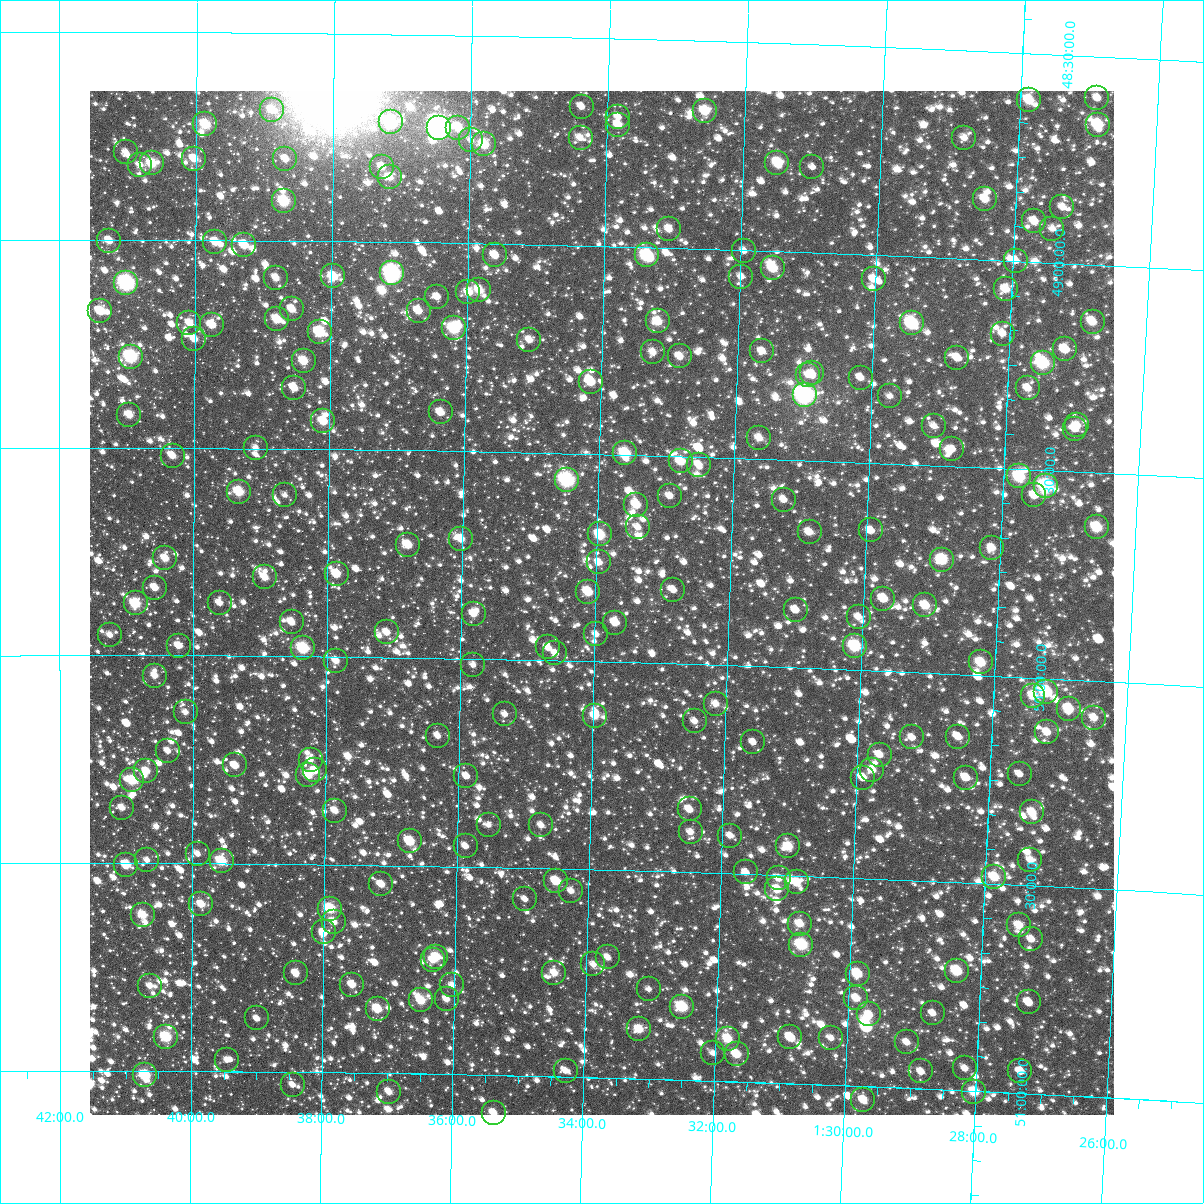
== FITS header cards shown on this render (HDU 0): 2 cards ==
NAXIS1  =                 1024
NAXIS2  =                 1024

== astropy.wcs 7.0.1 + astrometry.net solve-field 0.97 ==
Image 1024 x 1024 px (HDU 0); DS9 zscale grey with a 90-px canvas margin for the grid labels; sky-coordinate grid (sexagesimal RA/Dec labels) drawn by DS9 from the SOLVED WCS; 239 Tycho-2 reference stars matched to detected sources circled (green)
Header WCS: RA---TAN-SIP/DEC--TAN-SIP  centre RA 01:33:54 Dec +49:51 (23.48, +49.86 deg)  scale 8.66 arcsec/px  FOV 147.9' x 147.9'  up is +179 deg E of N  parity flipped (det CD > 0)
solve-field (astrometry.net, Tycho-2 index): VERIFIED the header's WCS against the Tycho-2 star catalogue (verified at 6 index scales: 6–239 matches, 0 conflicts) and refined it, rather than solving blind
Solved WCS: RA---TAN-SIP/DEC--TAN-SIP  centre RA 01:33:54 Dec +49:51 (23.48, +49.86 deg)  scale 8.66 arcsec/px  FOV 147.9' x 147.9'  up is +179 deg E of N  parity flipped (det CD > 0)
The solver's refit moves the header's centre by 0.39 arcsec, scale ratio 1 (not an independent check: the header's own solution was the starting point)
Tycho-2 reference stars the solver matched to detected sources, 239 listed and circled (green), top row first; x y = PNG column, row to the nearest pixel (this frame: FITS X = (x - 90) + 1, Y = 1024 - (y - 91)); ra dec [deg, ICRS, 3 dp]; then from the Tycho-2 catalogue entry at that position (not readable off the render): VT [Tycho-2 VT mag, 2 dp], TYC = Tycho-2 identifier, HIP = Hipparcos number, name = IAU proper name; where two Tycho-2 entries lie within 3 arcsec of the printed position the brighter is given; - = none
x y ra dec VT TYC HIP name
1097 98 21.720 +48.600 11.44 3269-629-1 - -
1029 100 21.969 +48.611 9.60 3269-907-1 6829 -
582 107 23.595 +48.665 11.17 3282-434-1 - -
272 110 24.723 +48.685 10.51 3282-558-1 - -
705 111 23.145 +48.668 9.74 3282-240-1 - -
618 117 23.461 +48.688 11.32 3282-1096-1 - -
391 122 24.290 +48.712 8.85 3282-1298-1 7540 -
205 124 24.966 +48.722 9.28 3282-406-1 - -
618 125 23.461 +48.707 10.76 3282-748-1 - -
1098 125 21.714 +48.663 9.28 3269-378-1 - -
439 128 24.113 +48.723 6.35 3282-2270-1 7493 -
458 128 24.043 +48.722 10.25 3282-366-1 - -
581 138 23.595 +48.741 10.97 3282-70-1 - -
964 138 22.198 +48.709 11.33 3269-779-1 - -
471 140 23.996 +48.751 11.30 3286-207-1 - -
484 144 23.948 +48.761 9.53 3286-216-1 - -
126 152 25.255 +48.789 11.55 3286-609-1 - -
194 159 25.006 +48.805 10.25 3286-516-1 - -
285 159 24.672 +48.803 10.81 3286-342-1 - -
152 163 25.161 +48.816 9.41 3286-288-1 - -
777 163 22.875 +48.787 9.71 3286-2289-1 - -
140 165 25.203 +48.821 11.05 3286-477-1 - -
382 167 24.319 +48.819 10.41 3286-528-1 - -
812 167 22.747 +48.794 11.61 3286-2295-1 - -
390 177 24.291 +48.844 10.53 3286-87-1 - -
985 199 22.112 +48.855 10.35 3273-1336-1 - -
284 201 24.676 +48.905 9.03 3286-627-1 - -
1062 207 21.828 +48.866 11.22 3273-1293-1 - -
1034 221 21.929 +48.903 10.72 3273-858-1 - -
669 229 23.265 +48.955 10.88 3286-2089-1 - -
1052 229 21.861 +48.918 11.36 3273-1224-1 - -
109 241 25.315 +49.002 10.28 3287-1014-1 - -
215 242 24.926 +49.004 10.02 3286-2033-1 - -
244 245 24.820 +49.011 9.97 3286-1825-1 - -
744 251 22.987 +49.001 11.58 3286-1873-1 - -
495 255 23.900 +49.027 10.27 3286-1981-1 - -
647 255 23.342 +49.019 8.65 3286-1841-1 - -
1016 261 21.990 +49.000 10.68 3273-1213-1 - -
773 268 22.879 +49.040 9.50 3286-2132-1 - -
392 273 24.276 +49.076 7.62 3286-1551-1 7536 -
333 276 24.493 +49.085 9.48 3286-1765-1 - -
741 277 22.996 +49.063 11.15 3286-1749-1 - -
276 278 24.703 +49.089 10.51 3286-1669-1 - -
874 279 22.508 +49.058 11.01 3286-2221-1 - -
126 283 25.253 +49.104 7.46 3286-1823-1 7855 -
1006 289 22.022 +49.069 10.26 3273-988-1 - -
479 290 23.955 +49.112 9.99 3286-1593-1 - -
468 292 23.995 +49.117 10.14 3286-1567-1 - -
437 297 24.109 +49.130 11.06 3286-1968-1 - -
292 309 24.643 +49.165 10.31 3286-1631-1 - -
100 311 25.351 +49.171 10.20 3287-2072-1 - -
419 311 24.177 +49.164 10.56 3286-1315-1 - -
277 319 24.698 +49.189 9.75 3286-1335-1 - -
658 321 23.296 +49.177 10.04 3286-1440-1 - -
1093 322 21.697 +49.138 10.68 3273-816-1 - -
189 323 25.021 +49.199 10.86 3286-1465-1 - -
912 323 22.361 +49.161 8.69 3273-629-1 6945 -
212 325 24.937 +49.204 10.12 3286-2046-1 - -
454 328 24.046 +49.205 8.94 3286-1431-1 - -
320 332 24.540 +49.219 9.09 3286-1645-1 - -
1003 334 22.026 +49.176 10.85 3273-767-1 - -
194 339 25.001 +49.238 10.56 3286-1958-1 - -
529 340 23.767 +49.229 10.69 3286-1984-1 - -
1065 349 21.794 +49.207 10.20 3273-450-1 - -
762 351 22.909 +49.241 10.69 3286-2006-1 - -
653 352 23.311 +49.251 10.64 3286-1648-1 - -
680 356 23.212 +49.259 10.48 3286-1129-1 - -
131 357 25.235 +49.281 8.13 3286-1762-1 7850 -
957 358 22.189 +49.239 10.58 3273-1231-1 - -
304 361 24.598 +49.289 9.81 3286-1990-1 - -
1043 363 21.873 +49.242 8.82 3273-909-1 - -
812 373 22.722 +49.290 11.06 3286-2213-1 - -
808 375 22.736 +49.294 11.12 3286-2114-1 - -
861 378 22.542 +49.296 10.87 3286-2206-1 - -
591 382 23.537 +49.326 9.93 3286-1597-1 - -
294 388 24.632 +49.354 10.24 3286-1644-1 - -
1028 388 21.925 +49.305 10.78 3273-1275-1 - -
805 395 22.746 +49.343 6.99 3286-2270-1 7057 -
890 396 22.431 +49.338 10.97 3273-787-1 - -
441 412 24.090 +49.408 10.44 3286-671-1 - -
129 415 25.241 +49.421 10.27 3286-897-1 - -
323 421 24.523 +49.433 9.88 3286-1907-1 - -
1077 425 21.736 +49.389 10.69 3273-1162-1 - -
934 426 22.265 +49.405 11.28 3273-82-1 - -
1075 429 21.744 +49.397 11.28 3273-1056-1 - -
759 438 22.909 +49.450 10.71 3286-847-1 - -
256 448 24.772 +49.500 11.45 3286-509-1 - -
952 449 22.193 +49.459 10.96 3273-1241-1 - -
625 453 23.404 +49.496 9.10 3286-1547-1 - -
173 456 25.080 +49.519 10.52 3286-1415-1 - -
681 461 23.196 +49.512 9.99 3286-1660-1 - -
699 465 23.129 +49.519 10.84 3286-715-1 - -
1019 476 21.941 +49.518 9.07 3273-1038-1 - -
567 480 23.616 +49.564 8.00 3286-593-1 7335 -
1046 486 21.840 +49.538 8.31 3273-350-1 6787 -
239 492 24.833 +49.605 9.36 3286-1682-1 - -
285 495 24.663 +49.612 12.08 3286-2000-1 - -
1034 495 21.881 +49.562 10.66 3273-117-1 - -
670 496 23.234 +49.597 11.10 3286-1458-1 - -
784 500 22.810 +49.596 11.08 3286-2142-1 - -
636 505 23.357 +49.619 9.83 3286-227-1 - -
638 527 23.349 +49.674 11.18 3286-1840-1 - -
1097 527 21.644 +49.631 9.30 3273-573-1 - -
871 530 22.483 +49.663 10.86 3273-473-1 - -
810 532 22.710 +49.672 10.62 3286-2144-1 - -
600 534 23.489 +49.693 9.47 3286-2097-1 - -
461 539 24.005 +49.712 10.23 3286-687-1 7452 -
408 545 24.203 +49.728 10.02 3286-663-1 - -
992 548 22.030 +49.692 10.58 3273-1139-1 - -
165 558 25.106 +49.766 10.26 3286-422-1 - -
942 560 22.213 +49.726 9.19 3273-711-1 - -
599 562 23.489 +49.761 11.18 3286-1830-1 - -
337 574 24.466 +49.800 9.81 3286-703-1 - -
265 577 24.734 +49.811 10.45 3286-851-1 - -
155 588 25.143 +49.837 10.68 3286-963-1 - -
673 590 23.211 +49.821 11.16 3286-2044-1 - -
588 592 23.527 +49.833 10.07 3286-350-1 - -
883 599 22.426 +49.825 10.17 3273-940-1 - -
136 603 25.215 +49.875 10.02 3286-2300-1 7841 -
220 603 24.902 +49.872 10.76 3286-853-1 - -
925 605 22.269 +49.838 9.84 3273-165-1 - -
796 610 22.752 +49.860 10.61 3286-2209-1 - -
474 614 23.953 +49.891 10.61 3286-1986-1 - -
859 617 22.516 +49.872 11.24 3286-2220-1 - -
292 622 24.633 +49.918 10.97 3286-1584-1 - -
615 623 23.423 +49.905 10.21 3286-1989-1 - -
387 632 24.276 +49.939 10.89 3286-705-1 - -
596 634 23.494 +49.934 11.21 3286-1625-1 - -
110 635 25.311 +49.951 11.11 3286-1079-1 - -
179 646 25.055 +49.976 10.69 3286-707-1 - -
855 646 22.526 +49.942 8.89 3286-2196-1 7000 -
548 647 23.673 +49.968 10.79 3286-925-1 - -
303 648 24.587 +49.980 8.74 3286-1039-1 7634 -
555 653 23.645 +49.982 11.60 3286-1425-1 - -
336 661 24.465 +50.009 10.86 3286-1169-1 - -
981 662 22.052 +49.969 9.68 3273-678-1 - -
473 665 23.951 +50.014 11.23 3286-721-1 - -
155 676 25.143 +50.048 10.65 3286-1433-1 - -
1046 692 21.802 +50.032 8.96 3273-1282-1 - -
1033 696 21.850 +50.043 10.24 3273-244-1 - -
716 704 23.038 +50.093 10.76 3286-1428-1 - -
1069 709 21.714 +50.070 9.75 3273-691-1 - -
186 712 25.028 +50.136 11.02 3286-1094-1 - -
505 714 23.829 +50.131 11.67 3286-1080-1 - -
595 716 23.491 +50.131 10.48 3286-1134-1 - -
1094 718 21.619 +50.089 10.66 3273-1035-1 - -
695 721 23.116 +50.136 11.30 3286-1214-1 - -
1047 732 21.793 +50.129 10.69 3273-814-1 - -
438 736 24.078 +50.186 11.29 3286-712-1 - -
912 737 22.298 +50.157 10.90 3273-130-1 - -
958 737 22.125 +50.150 11.00 3273-474-1 - -
753 742 22.894 +50.182 11.51 3286-595-1 - -
168 751 25.093 +50.230 11.20 3286-1042-1 - -
880 755 22.417 +50.201 10.79 3273-214-1 - -
311 760 24.556 +50.248 11.40 3286-322-1 - -
235 765 24.840 +50.264 10.23 3286-926-1 - -
315 770 24.539 +50.274 10.47 3286-874-1 - -
872 770 22.442 +50.238 10.70 3273-696-1 - -
146 771 25.174 +50.278 10.17 3286-960-1 - -
1020 774 21.888 +50.234 11.34 3273-1045-1 - -
308 775 24.564 +50.285 9.93 3286-1018-1 - -
466 776 23.969 +50.282 10.85 3286-421-1 - -
863 778 22.476 +50.258 10.66 3273-69-1 - -
966 778 22.089 +50.248 11.20 3273-792-1 - -
132 780 25.226 +50.300 9.41 3286-1424-1 - -
122 808 25.264 +50.367 11.22 3286-22-1 - -
690 809 23.125 +50.349 10.61 3286-520-1 - -
335 811 24.462 +50.370 10.45 3286-142-1 - -
1032 812 21.834 +50.324 10.21 3273-263-1 - -
489 825 23.882 +50.398 11.75 3286-1360-1 - -
541 825 23.683 +50.396 11.13 3286-190-1 - -
691 832 23.119 +50.403 11.09 3286-950-1 - -
730 836 22.969 +50.409 11.10 3286-730-1 - -
410 841 24.177 +50.441 9.63 3286-1226-1 - -
466 846 23.967 +50.451 11.22 3286-40-1 - -
788 846 22.747 +50.430 10.08 3286-2169-1 - -
198 854 24.979 +50.477 11.39 3286-487-1 - -
147 860 25.170 +50.493 11.22 3286-184-1 - -
1030 860 21.832 +50.438 10.85 3273-1222-1 - -
222 861 24.888 +50.494 9.33 3286-1296-1 - -
126 865 25.249 +50.504 9.55 3286-292-1 - -
746 872 22.904 +50.496 11.10 3286-1036-1 - -
994 877 21.966 +50.483 10.23 3273-222-2 - -
779 878 22.779 +50.507 10.99 3286-1138-1 - -
556 881 23.622 +50.530 9.86 3286-1072-1 - -
797 882 22.712 +50.516 10.40 3286-2131-1 - -
381 884 24.283 +50.545 10.67 3286-688-1 - -
777 889 22.784 +50.534 9.97 3286-686-1 - -
571 891 23.563 +50.553 11.27 3286-694-1 - -
525 899 23.738 +50.575 11.60 3286-79-1 - -
201 904 24.963 +50.598 10.27 3286-996-1 - -
330 909 24.476 +50.606 9.21 3286-716-1 - -
143 915 25.185 +50.624 10.20 3286-756-1 - -
334 922 24.462 +50.638 10.77 3290-444-1 - -
800 924 22.693 +50.615 10.18 3286-2149-1 - -
1019 925 21.864 +50.596 10.12 3273-603-1 - -
324 932 24.499 +50.663 10.84 3290-408-1 - -
1031 939 21.814 +50.629 10.85 3277-823-1 - -
801 945 22.685 +50.666 8.75 3290-1572-1 7037 -
436 957 24.070 +50.718 10.02 3290-460-1 - -
608 957 23.418 +50.711 11.18 3290-202-1 - -
433 960 24.081 +50.727 10.72 3290-182-1 - -
593 964 23.473 +50.728 11.10 3290-434-1 - -
957 971 22.091 +50.713 9.26 3277-1203-1 - -
296 973 24.603 +50.761 10.69 3290-290-1 - -
554 973 23.620 +50.751 10.46 3290-356-1 - -
858 974 22.467 +50.730 9.66 3277-1281-1 - -
352 985 24.388 +50.788 10.60 3290-462-1 - -
452 985 24.007 +50.786 11.34 3290-388-1 - -
150 986 25.158 +50.795 10.90 3290-124-1 - -
649 989 23.260 +50.784 11.85 3290-118-1 - -
856 998 22.469 +50.789 10.39 3277-1314-1 - -
447 999 24.028 +50.819 10.83 3290-10-1 - -
421 1000 24.125 +50.824 9.93 3290-304-1 7495 -
1029 1002 21.813 +50.780 10.55 3277-1202-1 - -
682 1007 23.131 +50.824 9.02 3290-216-1 7179 -
378 1009 24.290 +50.845 9.70 3290-254-1 - -
933 1013 22.176 +50.817 11.40 3277-892-1 - -
869 1014 22.418 +50.827 10.46 3277-1219-1 - -
257 1018 24.749 +50.872 10.97 3290-716-1 - -
639 1029 23.291 +50.881 10.05 3290-670-1 - -
166 1037 25.096 +50.918 8.98 3290-501-1 7801 -
790 1037 22.714 +50.888 10.28 3290-1661-1 - -
831 1038 22.559 +50.887 11.22 3290-1609-1 - -
728 1039 22.952 +50.897 9.64 3290-686-1 7126 -
907 1042 22.270 +50.890 10.72 3277-781-1 - -
713 1053 23.007 +50.933 11.33 3290-696-1 - -
737 1054 22.917 +50.934 9.88 3290-459-1 - -
227 1060 24.863 +50.972 11.66 3290-709-1 - -
965 1068 22.044 +50.946 10.91 3277-1240-1 - -
566 1071 23.569 +50.986 11.37 3290-369-1 - -
921 1071 22.211 +50.959 11.05 3277-1204-1 - -
1020 1071 21.832 +50.947 11.12 3277-901-1 - -
145 1075 25.175 +51.010 8.84 3290-609-1 7826 -
293 1085 24.611 +51.031 11.66 3290-543-1 - -
389 1092 24.242 +51.044 10.71 3290-532-1 - -
974 1092 22.004 +51.002 9.47 3277-716-1 6839 -
863 1100 22.427 +51.033 10.37 3277-1008-1 - -
494 1113 23.840 +51.091 10.57 3290-111-1 - -